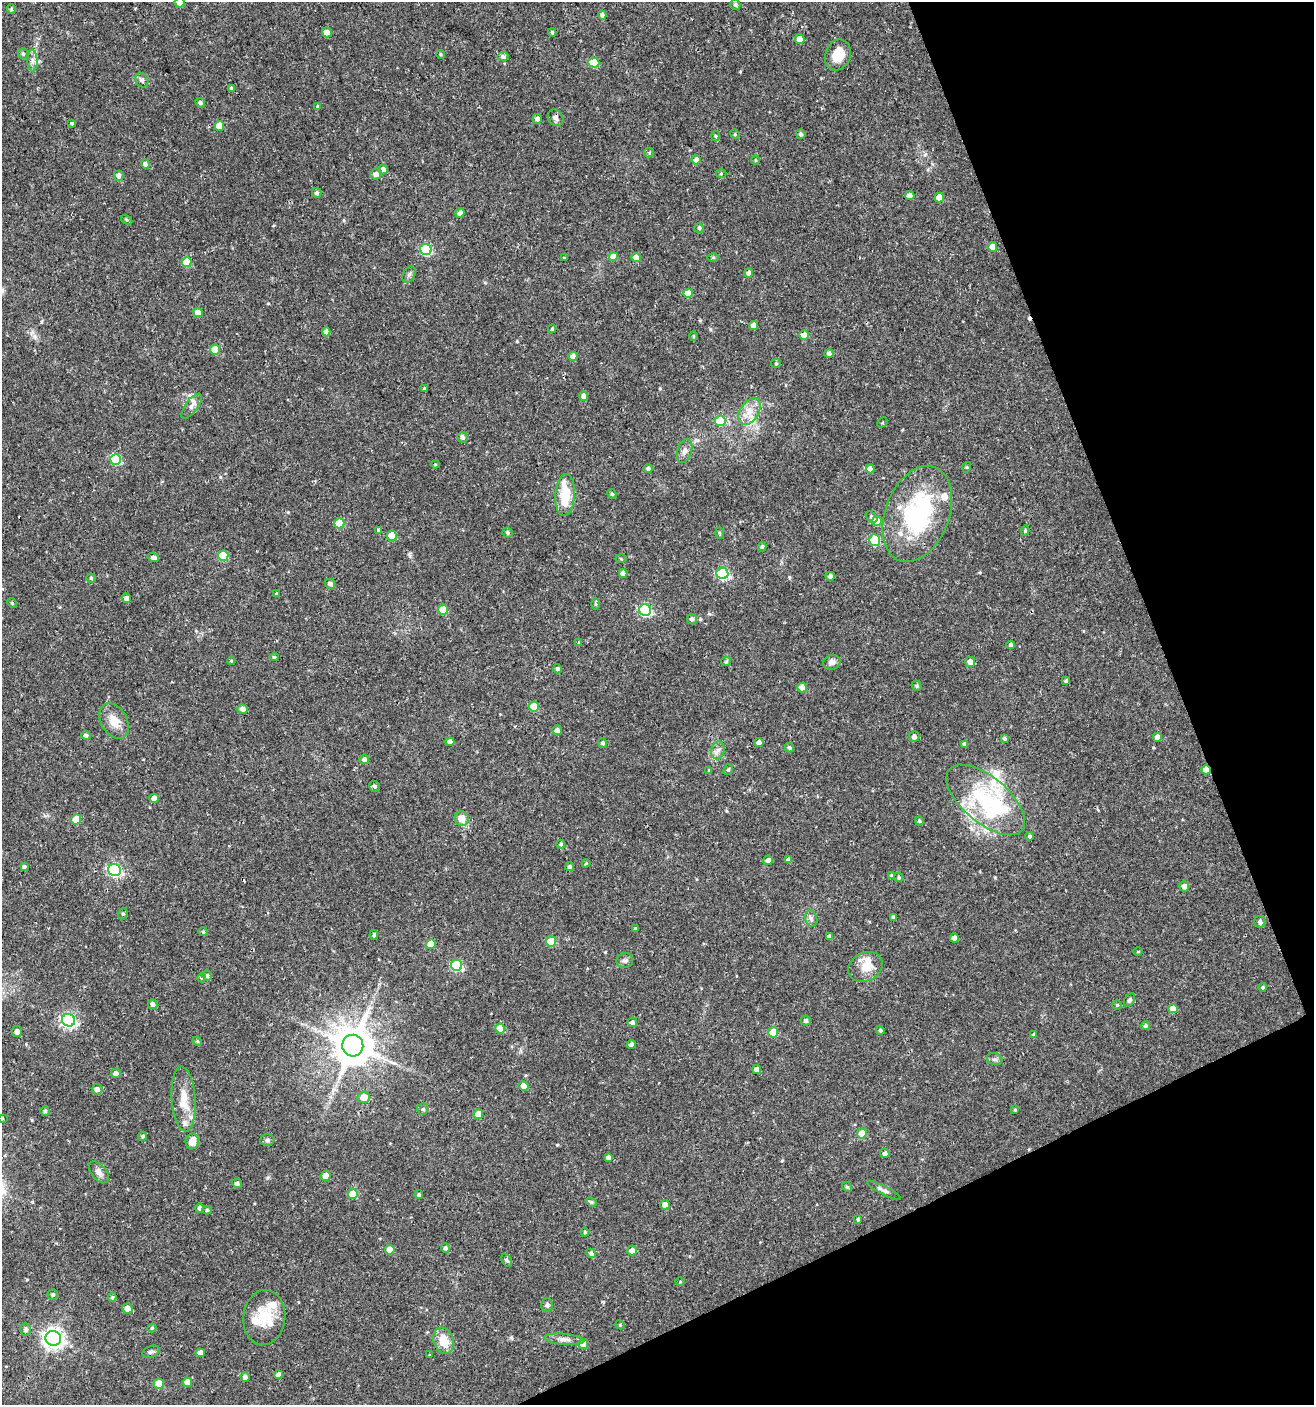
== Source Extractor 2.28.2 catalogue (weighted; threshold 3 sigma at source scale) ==
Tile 12 of 4 x 4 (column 4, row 3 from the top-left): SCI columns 4019-5330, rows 1405-2807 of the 5473 x 5614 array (HDU 1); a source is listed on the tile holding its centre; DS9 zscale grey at full resolution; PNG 1316 x 1407 px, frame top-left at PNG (2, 2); each listed source drawn as its Kron ellipse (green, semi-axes under 4 px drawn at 4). Shown black and unused: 20% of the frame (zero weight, under 2 of 3 exposures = <1% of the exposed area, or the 3 px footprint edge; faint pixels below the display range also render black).
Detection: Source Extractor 2.28.2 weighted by HDU 2 'WHT'; one run over the whole footprint, this tile lists its part. Background 0.0254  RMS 0.0042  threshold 0.0188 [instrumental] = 3 sigma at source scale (4.5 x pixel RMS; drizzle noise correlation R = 1.50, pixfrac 1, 0.0396/0.0396 arcsec/px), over >= 5 px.
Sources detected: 249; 1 inside a brighter object's white glare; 3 cosmic-ray / hot-pixel residue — neither listed nor drawn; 10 inside a brighter listed object's ellipse — not listed separately; the other 235 listed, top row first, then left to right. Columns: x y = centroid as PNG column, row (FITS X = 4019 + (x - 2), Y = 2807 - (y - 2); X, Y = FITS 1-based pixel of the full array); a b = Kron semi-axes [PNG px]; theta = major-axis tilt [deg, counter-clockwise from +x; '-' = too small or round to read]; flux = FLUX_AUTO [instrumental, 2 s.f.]
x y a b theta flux
179 2 5 5 - 2.6
735 5 5 5 - 0.98
11 9 5 4 - 0.53
602 15 4 4 - 1.4
327 32 5 4 - 2.7
552 32 4 3 - 0.62
800 39 5 4 - 3
23 54 5 4 - 0.75
441 54 4 4 - 0.52
838 55 16 12 70 7.8
503 57 5 4 - 1.1
32 61 11 5 -90 1.7
594 63 5 5 - 11
142 80 7 6 - 1.2
231 88 4 4 - 0.49
200 103 5 4 - 0.78
318 106 4 3 - 1.4
556 118 9 7 -53 1.4
537 119 5 5 - 1.3
71 123 3 3 - 0.76
219 126 5 4 - 5.3
735 134 5 4 - 0.48
801 134 5 4 - 0.79
716 136 5 3 - 0.48
649 153 5 4 - 0.57
696 160 5 4 - 2.6
756 160 5 3 - 0.39
145 164 5 4 - 1.2
383 169 5 4 - 2.1
376 174 6 5 - 1.8
721 174 5 3 - 0.42
119 176 5 5 - 1.7
317 193 5 4 - 0.89
910 196 4 4 - 3.1
939 197 5 4 - 5.1
460 213 5 4 - 1.8
127 220 6 4 -32 0.52
699 228 5 5 - 0.67
992 247 5 5 - 2.7
426 249 5 5 - 31
613 257 4 4 - 4.2
636 257 4 4 - 4
713 257 6 4 1 0.46
564 258 4 3 - 0.34
187 262 5 5 - 7.9
748 273 4 4 - 1.6
409 275 9 5 62 1.1
688 293 5 4 - 4.6
198 312 5 4 - 4.9
753 325 4 4 - 3
552 329 4 3 - 0.55
326 332 4 4 - 2.5
804 335 5 4 - 5.8
693 336 5 3 - 0.42
215 349 5 5 - 7.1
829 353 4 4 - 1.4
573 356 4 4 - 2.2
776 363 5 4 - 0.45
424 388 4 3 - 0.7
583 396 5 4 - 1.6
192 406 15 6 54 2.2
750 411 15 9 58 4.7
720 421 5 5 - 12
882 422 6 3 46 0.43
462 437 5 5 - 1.2
684 451 12 7 74 1.9
116 459 5 5 - 24
435 464 4 3 - 0.37
967 467 5 3 - 0.39
648 468 5 4 - 0.98
870 469 4 4 - 2.1
612 494 5 4 - 0.47
565 495 21 9 86 12
917 514 50 32 69 53
871 517 6 4 -44 0.74
877 521 5 5 - 8.6
339 523 5 5 - 13
379 530 3 3 - 5.2
1025 531 5 4 - 0.64
508 533 5 5 - 0.71
719 533 6 3 -88 0.44
392 536 5 5 - 7.6
875 540 5 5 - 17
762 547 4 3 - 0.6
223 556 5 5 - 13
153 557 6 4 -15 1.8
621 559 5 3 - 0.45
623 573 4 4 - 2.2
722 573 6 5 - 34
830 576 4 4 - 1.3
91 578 4 4 - 0.52
330 584 5 5 - 1.4
276 594 4 3 - 1.9
126 598 5 4 - 1.3
12 603 5 4 - 0.56
596 604 6 4 -90 0.54
443 610 5 5 - 8.6
645 610 6 5 - 40
692 619 5 5 - 1.2
578 643 3 3 - 0.63
1011 645 4 4 - 1
274 657 4 3 - 0.47
231 661 4 3 - 0.4
726 662 5 4 - 0.49
832 662 9 7 20 2
970 662 5 5 - 2.6
557 669 4 4 - 0.98
1066 681 4 4 - 0.72
917 686 5 4 - 0.71
802 687 5 4 - 4.5
534 707 5 5 - 11
242 709 5 5 - 1.8
114 721 19 13 -61 5.9
557 730 5 5 - 1.4
86 735 5 4 - 1.1
914 736 5 5 - 1.5
1157 737 4 4 - 2.3
1004 738 4 3 - 0.77
450 742 4 4 - 2.8
603 743 5 4 - 0.96
759 743 4 4 - 2.1
965 744 4 3 - 1.1
789 747 5 4 - 0.86
718 750 9 6 74 1.8
364 759 5 4 - 1.2
728 769 6 4 66 0.6
709 770 4 3 - 0.31
1206 770 4 4 - 4.4
375 786 5 5 - 0.83
154 798 4 4 - 2.7
986 800 47 23 -40 33
76 819 5 5 - 7.7
462 819 7 7 - 4.5
919 821 4 4 - 0.54
1030 836 4 4 - 0.76
561 844 4 4 - 0.78
768 860 5 5 - 1.9
788 860 4 4 - 1.7
586 863 4 4 - 0.42
24 866 4 4 - 0.73
570 866 4 4 - 0.82
115 870 6 6 - 57
891 875 4 4 - 0.38
899 877 5 4 - 0.63
1184 886 5 5 - 1.9
123 914 6 4 68 0.66
893 917 4 4 - 1.2
811 918 8 6 -73 1.3
1260 922 6 5 - 1.4
635 929 4 3 - 0.59
203 932 4 4 - 0.46
374 935 5 4 - 0.88
829 937 4 4 - 1.3
954 938 4 4 - 2.6
551 941 5 5 - 11
431 944 5 5 - 6.8
1138 952 5 3 - 0.33
625 961 8 7 - 1.2
456 965 6 5 - 28
865 967 18 14 26 6.3
207 975 5 4 - 0.93
202 978 4 4 - 0.51
1263 987 4 4 - 0.67
1129 1000 7 5 58 0.8
153 1004 5 4 - 1.4
1117 1005 5 4 - 0.48
1173 1008 5 4 - 3.5
69 1020 7 6 - 84
805 1021 5 5 - 0.93
632 1022 5 4 - 1.4
1145 1026 5 4 - 0.65
500 1029 5 5 - 6.9
880 1030 4 4 - 0.77
17 1031 5 5 - 1.5
773 1032 5 5 - 7.2
1033 1034 4 3 - 0.44
197 1041 5 4 - 0.46
631 1044 4 4 - 1
353 1046 11 10 - 1400
995 1059 8 6 -20 0.96
757 1069 4 4 - 3
116 1073 5 5 - 1.5
524 1086 5 5 - 5.5
97 1089 5 5 - 1.8
364 1097 6 5 - 4.5
184 1099 32 12 -86 9.3
423 1109 6 5 - 0.74
1015 1110 4 3 - 0.41
45 1111 5 4 - 0.92
478 1114 5 5 - 5.9
2 1118 3 2 - 0.5
862 1133 5 5 - 7.3
143 1136 5 4 - 0.67
267 1140 7 6 - 0.88
192 1141 8 6 84 3.9
885 1153 4 4 - 1.2
608 1157 4 4 - 1.3
99 1172 13 7 -49 2.2
326 1176 5 5 - 5.9
237 1183 5 4 - 1.3
847 1187 5 4 - 0.52
884 1190 19 4 -27 1.4
353 1194 5 5 - 10
419 1195 4 4 - 0.79
591 1202 6 4 -20 0.72
665 1205 5 4 - 4.1
200 1208 5 4 - 1.1
207 1210 4 4 - 0.67
858 1219 4 3 - 0.68
585 1232 4 4 - 0.58
445 1248 5 4 - 0.99
390 1250 5 5 - 5.8
632 1251 5 5 - 3.3
591 1253 5 4 - 1
507 1260 7 4 -60 0.7
680 1282 4 3 - 0.37
53 1294 5 5 - 0.74
112 1297 4 4 - 0.58
547 1305 7 5 75 0.96
127 1308 5 5 - 2.7
264 1318 27 21 83 12
620 1325 5 3 - 0.38
152 1328 4 4 - 0.47
26 1330 6 5 - 1.5
53 1338 8 7 - 240
564 1339 20 5 -5 2.4
444 1341 13 9 -72 7.5
583 1344 5 5 - 4.7
151 1352 9 5 22 0.98
200 1353 4 4 - 3.4
430 1355 3 3 - 2
278 1375 4 4 - 1.9
245 1377 4 4 - 1.2
187 1382 5 4 - 5.1
159 1384 5 5 - 6.7
Overlapping masked pixels (flux is a lower limit): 1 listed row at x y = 1206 770
Isophote crosses this tile's border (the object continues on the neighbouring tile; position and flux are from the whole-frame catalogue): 2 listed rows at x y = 179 2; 2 1118